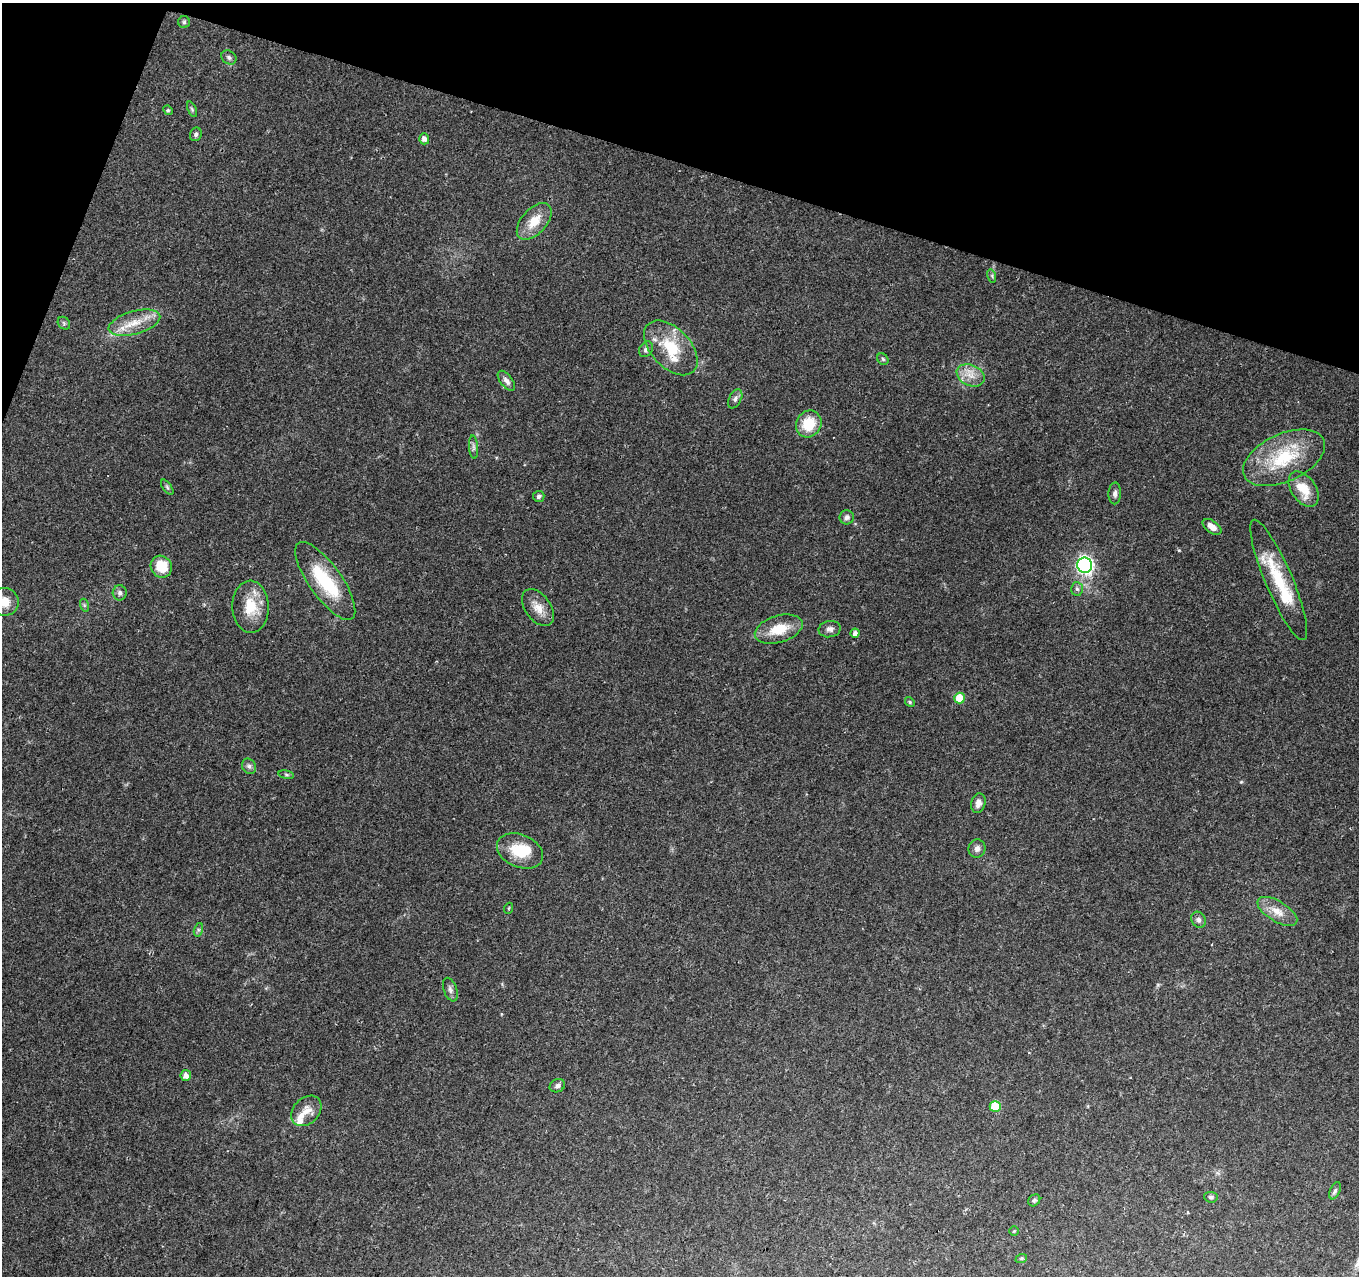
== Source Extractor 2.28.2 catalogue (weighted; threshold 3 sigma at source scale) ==
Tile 2 of 4 x 4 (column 2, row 1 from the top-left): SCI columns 1358-2714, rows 4035-5308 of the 5437 x 5587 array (HDU 1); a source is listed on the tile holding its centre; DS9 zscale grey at full resolution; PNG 1361 x 1278 px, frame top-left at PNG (2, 3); each listed source drawn as its Kron ellipse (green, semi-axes under 4 px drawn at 4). Shown black and unused: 15% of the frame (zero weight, under 2 of 3 exposures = <1% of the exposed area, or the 3 px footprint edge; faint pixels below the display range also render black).
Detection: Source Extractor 2.28.2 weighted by HDU 2 'WHT'; one run over the whole footprint, this tile lists its part. Background 0.0889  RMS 0.0063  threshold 0.0285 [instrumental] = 3 sigma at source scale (4.5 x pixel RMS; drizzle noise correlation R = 1.50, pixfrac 1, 0.0396/0.0396 arcsec/px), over >= 5 px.
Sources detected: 65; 1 inside a brighter object's white glare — neither listed nor drawn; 5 inside a brighter listed object's ellipse — not listed separately; the other 59 listed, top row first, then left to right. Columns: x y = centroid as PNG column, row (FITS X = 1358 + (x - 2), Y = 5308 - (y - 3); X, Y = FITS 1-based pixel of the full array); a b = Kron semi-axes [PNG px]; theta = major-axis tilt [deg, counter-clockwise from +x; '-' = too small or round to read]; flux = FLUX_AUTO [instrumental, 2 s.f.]
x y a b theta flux
184 22 6 6 - 1.2
229 57 8 6 -41 1.7
192 109 8 4 -67 1.1
168 110 5 4 - 0.75
196 134 7 5 66 1.4
424 139 5 5 - 3
534 221 22 12 48 12
992 276 7 4 -73 1
64 323 7 5 -47 1.2
134 323 26 11 16 13
671 348 33 19 -46 25
646 349 8 6 59 1.8
883 359 6 5 - 1
971 375 14 10 -24 7.2
506 381 12 6 -52 2.6
735 399 10 6 63 2.1
809 424 14 12 57 18
473 447 12 4 -85 1.9
1284 458 44 24 25 39
167 487 9 4 -55 1.3
1304 489 20 12 -55 15
1115 493 11 6 88 2.2
539 496 6 5 - 1.7
847 517 7 7 - 1.9
1212 527 10 6 -35 4.7
1085 565 8 7 - 170
161 567 11 10 - 14
1279 580 65 13 -67 32
325 581 46 16 -54 38
1077 589 7 6 - 1.5
120 593 7 7 - 2.3
5 602 14 14 - 8.8
84 605 6 4 -72 0.93
251 607 26 18 -89 18
538 608 21 12 -54 7.8
779 629 25 13 16 16
830 629 11 8 10 2.6
855 633 4 4 - 2.7
959 698 5 5 - 14
910 702 5 4 - 0.74
249 766 8 7 - 1.9
286 775 8 4 -9 0.96
978 803 10 7 76 3.3
977 849 9 8 - 2.8
520 851 24 16 -22 20
509 908 5 3 - 0.59
1277 911 22 10 -31 8.6
1198 920 8 7 - 2
198 930 7 4 72 1.2
450 990 12 6 -70 2.4
186 1075 5 5 - 3.6
557 1086 8 6 26 1.8
995 1106 5 5 - 19
306 1111 17 13 46 6.8
1335 1191 9 5 65 1.7
1211 1197 7 5 -5 1.3
1034 1200 6 5 - 1.2
1014 1231 4 4 - 0.63
1021 1259 6 3 20 0.7
Isophote crosses this tile's border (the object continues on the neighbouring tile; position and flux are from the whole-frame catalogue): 1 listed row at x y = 5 602